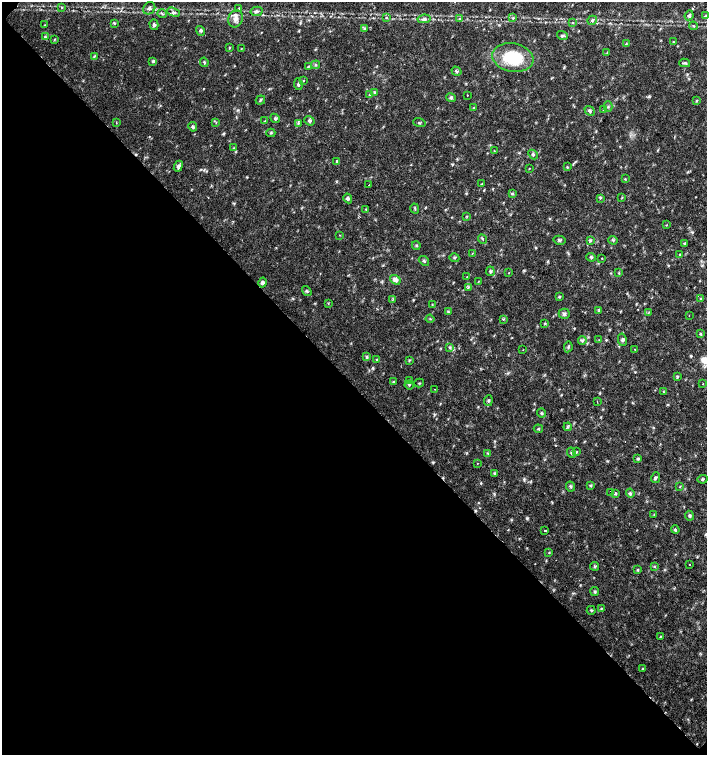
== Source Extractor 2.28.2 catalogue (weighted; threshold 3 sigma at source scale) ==
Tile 9 of 4 x 4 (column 1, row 3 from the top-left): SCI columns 226-1634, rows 1507-3012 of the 6023 x 6029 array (HDU 1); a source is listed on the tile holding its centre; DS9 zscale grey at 2 x 2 block average (1 PNG px = mean of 2 x 2 image px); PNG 709 x 757 px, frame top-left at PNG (2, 2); each listed source drawn as its Kron ellipse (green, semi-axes under 4 px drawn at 4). Shown black and unused: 49% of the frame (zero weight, under 2 of 3 exposures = <1% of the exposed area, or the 3 px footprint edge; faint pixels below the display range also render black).
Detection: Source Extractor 2.28.2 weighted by HDU 2 'WHT'; one run over the whole footprint, this tile lists its part. Background 0.018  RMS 0.0031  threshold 0.0141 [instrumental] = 3 sigma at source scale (4.5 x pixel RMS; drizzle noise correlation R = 1.50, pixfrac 1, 0.0396/0.0396 arcsec/px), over >= 5 px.
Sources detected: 169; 4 cosmic-ray / hot-pixel residue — neither listed nor drawn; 2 inside a brighter listed object's ellipse — not listed separately; the other 163 listed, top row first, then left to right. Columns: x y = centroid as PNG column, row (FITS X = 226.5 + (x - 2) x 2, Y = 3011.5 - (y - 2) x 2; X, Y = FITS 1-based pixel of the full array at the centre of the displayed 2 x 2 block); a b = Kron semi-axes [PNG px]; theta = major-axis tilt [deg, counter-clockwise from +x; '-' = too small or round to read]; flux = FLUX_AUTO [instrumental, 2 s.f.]
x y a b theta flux
61 7 3 2 - 0.54
149 8 6 5 - 2.3
239 9 4 3 - 0.89
257 11 6 4 11 2.3
173 12 6 4 -20 2
162 14 5 3 - 0.98
689 15 5 3 - 1.6
705 16 3 3 - 0.59
386 17 4 3 - 0.7
513 18 4 3 - 0.81
236 19 9 7 67 4.4
424 19 6 4 10 2.1
459 19 3 3 - 0.87
592 20 5 4 - 1.8
114 23 3 2 - 0.64
572 23 3 2 - 0.76
45 25 3 2 - 0.4
154 25 5 4 - 1.6
693 26 4 2 - 0.57
365 28 4 2 - 0.78
201 31 5 3 - 1.7
562 35 5 3 - 1.1
45 37 4 3 - 0.89
55 39 4 2 - 0.62
674 42 3 2 - 0.55
626 44 3 3 - 0.68
229 48 4 3 - 0.65
241 49 3 2 - 0.34
607 53 3 2 - 0.47
94 56 3 3 - 0.61
513 58 21 14 -10 38
153 61 3 3 - 1
204 62 5 3 - 0.96
685 63 5 2 - 0.97
315 65 4 3 - 0.93
308 66 3 2 - 0.66
456 71 5 3 - 1.3
303 80 3 2 - 0.54
298 84 6 4 -82 1.3
374 92 4 3 - 1
370 94 4 3 - 1.2
467 95 2 2 - 0.63
451 98 5 4 - 1.3
260 100 5 3 - 0.94
696 101 3 3 - 0.63
608 107 5 2 - 0.89
474 108 3 2 - 0.57
604 109 3 2 - 0.65
590 111 6 3 -40 1.5
275 118 5 3 - 1.2
265 121 3 3 - 0.48
309 121 5 4 - 1.7
216 122 3 2 - 0.48
116 123 3 2 - 0.38
298 123 3 2 - 0.84
419 123 6 2 -17 0.79
193 127 5 4 - 1.5
271 133 4 3 - 0.9
233 148 3 2 - 0.39
494 151 3 2 - 0.35
533 154 5 3 - 1.3
337 161 3 2 - 0.73
178 166 6 4 68 2.1
567 167 3 2 - 0.64
529 169 2 2 - 0.52
625 179 3 2 - 0.52
482 184 4 2 - 0.49
369 185 2 2 - 0.48
512 193 4 3 - 1
348 198 5 3 - 1.9
600 198 3 2 - 0.69
622 198 2 2 - 0.43
366 209 3 2 - 0.47
415 209 5 2 - 0.81
466 216 4 2 - 0.53
666 225 3 2 - 0.39
340 235 3 2 - 0.39
483 239 5 2 - 0.65
559 240 6 4 -13 1.5
590 240 4 3 - 0.94
613 240 5 3 - 0.99
684 243 4 3 - 0.73
416 245 4 3 - 0.76
472 253 4 2 - 0.42
680 255 4 3 - 0.7
591 257 5 3 - 1.1
454 258 5 2 - 0.81
602 258 2 2 - 0.4
424 261 6 3 -41 1.1
490 271 5 3 - 1.1
508 273 3 2 - 0.33
619 273 3 2 - 0.6
467 277 4 2 - 0.63
395 280 6 4 -35 3.1
262 282 5 4 - 1.8
478 282 3 2 - 0.46
468 287 3 3 - 0.69
307 291 5 3 - 0.94
559 297 3 3 - 0.88
701 298 3 3 - 0.62
393 299 3 2 - 0.57
328 303 3 2 - 0.48
432 304 3 2 - 0.35
448 311 4 3 - 0.7
599 311 3 3 - 0.78
648 313 4 2 - 0.52
564 314 5 5 - 1.6
689 316 2 2 - 0.4
430 319 4 2 - 0.66
503 319 3 3 - 0.65
545 323 3 2 - 0.73
701 334 3 3 - 0.64
582 340 4 4 - 1.3
599 340 2 2 - 0.37
622 340 6 4 -79 1.5
568 347 5 3 - 1.1
450 348 4 3 - 1
523 350 2 2 - 0.28
635 350 2 2 - 0.63
367 357 4 3 - 1.2
377 360 3 3 - 0.51
409 360 4 2 - 0.63
677 376 3 3 - 0.91
410 381 4 3 - 0.86
393 382 3 3 - 0.54
419 383 5 2 - 0.48
703 384 2 2 - 0.55
409 385 4 2 - 0.73
434 389 2 2 - 0.29
664 392 3 2 - 0.58
488 401 5 3 - 1
597 402 3 2 - 0.39
542 413 4 3 - 0.96
568 427 4 3 - 0.83
538 429 5 3 - 0.8
576 452 3 2 - 0.52
488 453 3 2 - 0.7
571 453 5 3 - 0.89
638 459 4 3 - 1.2
477 464 2 2 - 0.59
495 473 4 3 - 0.81
656 478 5 4 - 1.2
703 479 5 3 - 0.99
590 485 4 3 - 0.81
571 486 5 3 - 1.1
680 486 3 2 - 0.42
610 492 2 2 - 3.3
630 493 4 4 - 1.5
615 494 4 3 - 0.84
654 515 4 2 - 0.53
689 516 5 3 - 1.1
545 530 2 2 - 4.7
675 530 4 3 - 1.2
549 552 3 2 - 0.49
689 564 2 2 - 0.62
594 566 4 3 - 0.83
654 566 3 2 - 0.63
638 570 4 3 - 0.88
595 592 4 3 - 0.89
601 609 3 3 - 0.62
591 610 4 2 - 0.79
660 637 4 2 - 0.6
643 669 4 2 - 0.71
Overlapping masked pixels (flux is a lower limit): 1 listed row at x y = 610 492
Diffuse or blended objects may show on this block-average render without a row.